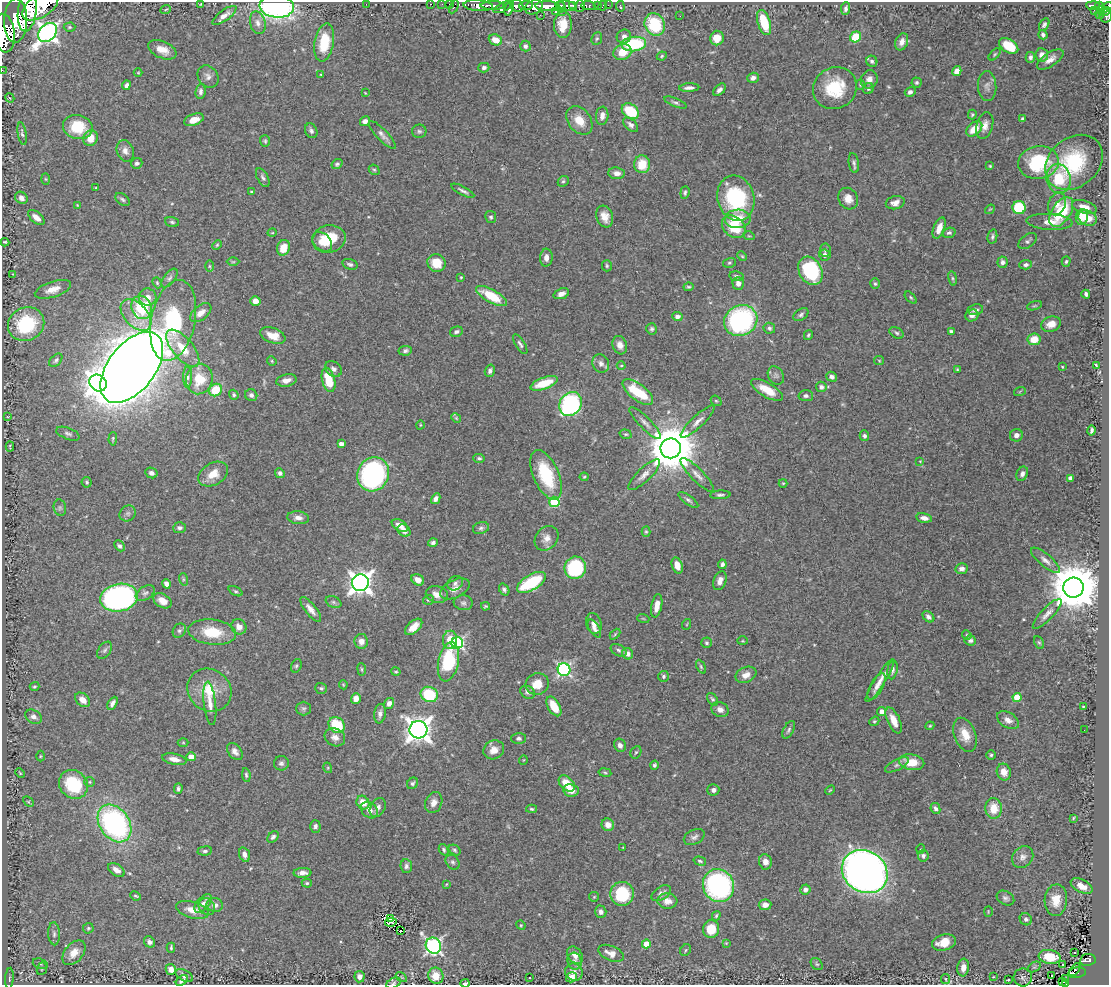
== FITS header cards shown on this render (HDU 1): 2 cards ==
NAXIS1  =                 1107
NAXIS2  =                  983

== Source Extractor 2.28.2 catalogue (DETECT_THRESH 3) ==
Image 1107 x 983 px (HDU 1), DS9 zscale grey, 1 PNG px = 1 image px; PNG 1111 x 987 px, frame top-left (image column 1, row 983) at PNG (2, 2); each listed source drawn as its Kron ellipse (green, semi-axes under 4 px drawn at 4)
Background 0.61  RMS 0.022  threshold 0.066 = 3 sigma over >= 5 px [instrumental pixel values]
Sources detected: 502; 1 with non-positive FLUX_AUTO (blend fragments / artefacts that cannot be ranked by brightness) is neither listed nor drawn; of the other 501, the 500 brightest by FLUX_AUTO listed and drawn (1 fainter detections omitted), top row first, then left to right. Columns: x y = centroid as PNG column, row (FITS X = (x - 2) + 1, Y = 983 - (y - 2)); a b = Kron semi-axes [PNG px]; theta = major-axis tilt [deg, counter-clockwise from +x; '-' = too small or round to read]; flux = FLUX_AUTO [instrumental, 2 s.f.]
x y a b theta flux
201 4 3 2 - 1.3
366 4 2 2 - 75
430 4 3 2 - 21
442 4 2 2 - 8.2
449 4 2 2 - 8.4
572 5 4 3 - 300
588 5 7 3 -6 160
598 5 3 3 - 40
608 5 2 2 - 12
1093 5 7 3 -2 180
40 6 20 11 32 4400
277 6 17 11 -5 380
478 6 15 5 -4 1200
493 6 12 4 0 960
517 6 7 6 - 540
526 6 7 4 5 380
548 6 12 5 -3 1800
561 6 5 3 - 530
567 6 9 5 -12 770
580 6 6 4 73 220
603 6 5 2 - 14
620 6 5 3 - 8.4
1099 6 4 3 - 180
454 7 7 3 64 69
503 7 10 4 26 310
534 7 9 6 24 960
1107 7 6 3 41 270
509 8 7 4 69 600
166 9 5 3 - 1.2
846 9 6 4 79 3.9
27 10 21 9 84 4000
1094 10 2 2 - 7.6
1101 10 4 2 - 83
556 11 4 3 - 170
1105 11 5 2 - 170
562 12 3 2 - 27
224 15 14 5 36 8.7
540 15 2 2 - 9.9
1099 15 5 3 - 51
680 16 3 2 - 1.8
1106 16 7 6 - 390
16 21 22 11 89 6000
764 22 13 6 -72 51
258 23 11 7 -75 7.6
655 24 12 9 -64 76
563 25 13 9 87 27
1044 25 7 4 57 3.4
70 27 6 4 2 2.2
48 32 11 8 49 760
4 33 19 10 -82 3400
1043 35 5 4 - 3.9
624 37 7 7 - 7.6
856 37 6 5 - 41
717 38 7 6 - 20
597 39 6 5 - 2.5
495 40 7 5 -22 15
902 42 9 6 68 8.8
324 43 19 9 81 46
634 44 12 7 6 100
525 46 5 5 - 4.6
1009 46 11 6 -33 50
162 50 15 8 -23 17
622 52 9 7 23 24
995 54 7 4 46 2.1
1042 55 7 6 - 8.5
662 56 5 4 - 1.9
1030 57 5 5 - 4.5
1050 59 15 7 34 11
872 61 6 5 - 3.2
484 68 5 4 - 4.6
2 70 2 2 - 4.8
957 71 5 4 - 15
138 73 4 3 - 1.3
321 75 3 3 - 1.4
208 77 12 9 -52 7.8
753 78 6 5 - 6.5
869 79 9 8 - 8.6
917 82 5 5 - 2.5
860 84 5 4 - 2.1
126 85 5 4 - 4.3
987 86 15 9 -87 8.9
689 88 10 4 2 5.7
835 88 22 20 30 62
868 88 6 5 - 3.1
719 90 7 4 45 5.6
201 92 7 5 84 5.1
910 92 5 5 - 5.1
365 93 3 2 - 1
10 98 5 3 - 1.5
675 103 12 4 -22 3.9
630 111 9 7 -36 69
972 114 5 4 - 2.1
602 116 9 6 84 10
1022 119 3 3 - 3.9
194 120 10 6 20 17
579 120 16 11 -52 23
365 121 5 4 - 6.9
631 125 9 5 -42 5.8
985 126 14 8 73 12
78 127 15 12 -12 51
974 129 9 6 40 24
311 131 7 6 - 4.4
419 131 7 6 - 3.1
22 133 11 4 -81 3.4
382 135 18 5 -47 7.4
90 138 8 7 - 20
265 141 6 5 - 2.5
125 151 11 8 -68 8.3
1038 162 20 16 9 99
1074 162 31 24 40 110
137 163 6 5 - 4
854 163 10 5 -81 4.1
337 164 6 4 36 2.7
642 164 9 8 - 33
990 166 3 3 - 1.4
374 170 6 4 -41 2.3
617 173 8 5 -6 8.5
263 178 10 5 -61 4.3
45 179 5 3 - 1.5
1059 179 14 12 -81 54
563 181 6 5 - 2.6
96 188 3 3 - 1.9
463 191 13 3 -28 4.5
252 192 4 3 - 2
685 192 6 4 85 2.9
21 198 7 5 -42 7.7
736 198 23 18 -75 140
122 199 8 5 -39 3.3
848 199 11 9 -62 14
895 203 9 6 12 10
1057 204 11 8 68 10
77 205 3 3 - 0.94
1084 207 13 6 -19 14
1019 208 6 6 - 76
990 209 5 4 - 1.5
1061 212 17 9 57 75
36 217 10 5 -40 10
491 217 6 5 - 3.2
605 217 11 8 -71 15
1082 217 8 6 83 21
1088 218 9 7 -27 15
738 219 13 9 2 25
172 222 7 4 -15 2.9
1050 222 23 8 -3 17
734 227 13 10 -40 46
939 228 11 5 69 15
272 233 5 3 - 1.2
949 233 7 5 17 3.1
749 236 6 3 -18 1.6
992 237 7 4 79 3.3
329 239 17 13 14 43
1028 241 10 6 37 4.1
5 242 4 3 - 1.9
322 242 11 8 -43 17
217 245 5 4 - 1.9
283 248 8 6 72 23
825 250 6 5 - 2.9
825 255 6 5 - 6.6
742 256 6 3 -45 1.7
546 258 9 6 87 8.3
233 262 6 4 0 1.8
1003 262 5 5 - 4.8
1066 262 5 4 - 2.2
436 263 9 8 - 30
729 263 6 5 - 2.5
350 264 8 5 -15 3.7
1026 265 6 4 4 4.2
209 266 6 4 -89 1.8
607 266 5 5 - 2.1
810 271 15 11 -60 130
13 274 2 2 - 0.93
736 276 7 5 -11 3.9
461 277 3 3 - 1.7
169 278 11 5 53 4.8
953 278 7 4 -81 2.2
157 283 6 4 -69 2
738 283 6 5 - 7.9
875 284 5 4 - 2.6
688 287 5 4 - 2.1
53 289 19 7 18 16
561 294 8 5 20 7.9
1086 294 4 3 - 2.7
492 296 17 6 -30 47
148 297 9 8 - 13
911 298 7 4 -46 2.1
255 301 5 5 - 11
1034 306 8 3 19 1.9
142 307 12 10 -70 87
975 310 8 5 10 4.6
201 313 12 7 39 11
136 315 19 11 -47 27
801 315 8 5 34 3.7
972 315 6 6 - 5.5
677 316 5 4 - 6.2
173 320 41 22 78 150
741 321 17 15 28 260
26 324 18 16 26 95
1051 324 10 7 18 14
769 328 6 5 - 3.2
652 329 5 5 - 2.8
951 331 4 3 - 3.8
456 332 6 5 - 4.3
897 333 7 5 -31 3.2
808 335 5 3 - 2.2
273 336 13 7 -20 21
1034 339 6 6 - 25
520 344 11 4 -59 3.9
620 345 9 7 -70 10
183 348 23 10 -50 33
405 351 7 4 10 3.6
56 360 8 5 46 3.2
272 361 5 4 - 1.8
879 361 5 4 - 1.7
601 363 9 8 - 7.2
621 365 4 3 - 1.4
1096 365 4 2 - 1.7
132 367 41 23 52 5000
1062 367 4 3 - 1.7
333 369 9 7 -36 5.4
957 370 4 3 - 1.8
490 371 6 5 - 4.9
776 375 10 7 -59 5.4
187 377 11 4 -90 5.5
832 377 5 4 - 5.2
199 379 15 13 75 44
286 380 10 6 12 10
328 380 12 6 -75 41
98 383 9 8 - 1300
544 383 14 6 19 40
821 387 5 5 - 4.1
216 390 7 6 - 48
767 390 18 7 -31 26
1020 391 6 3 20 1.8
638 392 18 8 -37 74
234 395 5 4 - 2.7
251 395 6 6 - 4.9
806 396 7 5 -4 4.4
716 401 6 4 -41 2.1
570 404 13 10 56 210
8 416 3 2 - 0.94
456 418 5 4 - 1.9
698 422 22 6 43 11
645 423 21 6 -46 9
420 425 4 3 - 1.3
1092 430 5 3 - 3.8
68 434 12 5 -21 4.7
626 434 6 4 -17 2.3
1016 435 6 6 - 7.4
864 436 5 4 - 4.2
113 439 7 3 87 2.1
341 444 4 4 - 7.6
10 446 5 2 - 1.5
671 448 10 10 - 7900
479 458 6 4 -3 2.6
920 461 3 3 - 0.87
151 473 6 5 - 5.9
280 473 5 4 - 4.6
213 474 16 11 31 23
373 474 17 15 63 280
1022 474 7 5 66 5.7
546 475 26 12 -66 81
644 475 21 7 44 11
697 475 23 6 -45 10
584 477 4 4 - 1.5
1070 478 4 4 - 8.1
87 482 5 5 - 2.6
783 483 4 4 - 1.5
720 495 10 4 3 3.8
436 499 6 4 60 6.6
688 500 12 4 -35 4.1
554 502 5 5 - 100
60 508 8 6 -76 3.9
128 513 8 7 - 5.5
298 518 11 6 -6 8.1
924 518 8 4 -11 8
400 526 9 5 -29 12
179 528 6 5 - 4.5
481 528 8 6 18 4.2
404 530 7 5 -38 8.3
646 532 5 4 - 2.1
547 538 13 10 48 12
433 543 5 4 - 4.1
119 546 6 4 -48 3.6
1045 560 18 6 -40 8.6
722 564 5 3 - 4.5
677 566 8 5 -70 14
575 568 11 10 - 140
962 569 6 5 - 6.6
183 579 6 4 -72 2.3
418 580 7 5 -33 13
720 581 10 6 70 9.1
531 582 16 7 31 99
360 583 8 8 - 1200
455 583 8 6 32 4.3
166 584 5 4 - 7.6
1074 588 10 10 - 8700
455 589 16 9 26 13
504 590 6 4 -55 3.8
236 591 7 4 -26 2.7
145 593 10 6 33 5.3
437 594 11 8 -13 10
119 598 19 14 11 530
428 600 5 5 - 2
162 601 10 6 -31 14
333 602 8 5 -27 3.5
463 603 10 7 -6 5.2
485 606 4 3 - 1.9
657 606 12 5 79 15
311 609 15 5 -52 10
1047 614 20 6 46 9.3
928 617 7 5 -43 5.7
643 618 6 3 -19 1.8
594 623 10 7 -75 8.2
687 624 5 3 - 1.4
239 627 8 7 - 11
414 627 10 5 43 15
594 629 10 5 -59 5.7
179 631 7 6 - 3.9
212 632 24 12 -7 45
615 634 6 4 47 1.7
967 635 5 4 - 1.8
450 640 9 7 90 20
970 640 6 5 - 3.7
361 641 7 6 - 9.6
742 641 5 3 - 1.3
1039 642 6 4 -61 2.1
457 643 6 5 - 250
707 643 5 5 - 2.8
105 650 9 6 54 4.3
619 650 8 5 -32 3.8
628 654 6 5 - 7.6
448 662 20 10 78 110
296 666 7 5 69 2.8
701 667 7 4 -63 2.3
362 669 6 3 -82 1.8
564 670 6 6 - 290
892 670 9 5 81 4.3
396 672 5 3 - 1.7
746 675 11 7 23 12
663 676 5 5 - 3.3
880 681 25 5 57 13
537 684 12 10 23 22
343 685 5 4 - 1.4
34 686 5 4 - 2
876 686 15 6 60 8.5
321 688 6 5 - 2.6
209 690 23 20 -38 45
528 692 8 6 -29 4.1
429 694 9 7 -22 71
1017 697 4 4 - 38
356 698 5 5 - 13
712 699 7 4 -53 2.9
83 700 8 6 -42 12
112 703 7 4 61 5.3
210 703 22 6 -83 13
389 703 6 5 - 6.8
554 706 11 6 -59 28
1083 707 3 3 - 1.2
304 708 7 7 - 3.5
720 710 9 7 -27 8.5
882 712 4 4 - 14
380 714 10 6 82 5.9
33 717 9 6 -27 7.1
894 720 14 6 -65 17
1008 720 12 7 -31 11
874 721 5 4 - 2.1
337 725 9 7 -41 64
930 726 4 4 - 1.6
418 730 9 9 - 1500
789 730 9 5 62 3.6
1084 730 2 2 - 3.7
965 735 18 11 -69 23
335 737 10 8 -26 9.9
519 738 7 5 0 4
183 742 5 3 - 1.5
620 745 7 5 -62 6.2
494 750 10 9 - 13
235 751 10 6 -53 7.5
636 752 6 5 - 2.1
991 755 4 4 - 2.3
40 756 5 3 - 1.5
191 757 4 4 - 18
174 759 12 5 -12 11
523 760 5 3 - 1
912 762 13 7 -10 30
281 763 7 7 - 4.3
654 765 4 4 - 2.7
897 765 13 5 27 5.2
328 768 5 3 - 1.5
605 772 6 3 -9 1.9
1004 772 8 7 - 14
20 773 5 3 - 1.6
246 775 7 4 -82 2.6
90 782 5 5 - 2.2
412 783 6 5 - 3.6
567 783 9 6 -45 31
73 784 15 13 -45 81
178 789 5 4 - 3.5
571 790 8 6 -9 13
713 790 6 5 - 5.6
830 790 5 3 - 1.5
28 802 6 4 -44 2.1
363 802 7 6 - 18
434 803 11 8 65 11
378 808 10 7 60 6.9
935 808 5 4 - 4
994 808 10 8 -87 28
531 809 5 4 - 2.2
369 810 9 7 -41 10
1073 818 3 2 - 1.4
114 823 20 14 -55 330
608 825 6 6 - 13
315 826 6 5 - 4.2
273 837 6 4 45 3.6
694 837 11 7 27 5.6
623 847 3 2 - 1
921 849 5 3 - 1.4
444 850 6 4 -61 3
455 850 6 4 -34 2.8
205 851 7 4 6 3.4
245 855 7 5 -72 7.2
923 856 6 5 - 3.8
1023 857 12 9 48 8.8
700 861 6 4 -16 2.6
453 862 8 6 -49 3.4
765 862 8 6 -81 9.8
406 866 7 5 -83 5
116 870 9 5 -34 9.3
865 872 24 20 -34 1300
302 873 9 5 2 9
307 883 5 4 - 2.4
447 884 3 2 - 1.1
718 886 17 15 -64 300
1082 886 12 6 -27 14
805 889 5 5 - 5.1
661 893 11 6 33 6.7
622 894 12 12 - 79
135 896 5 3 - 1.8
594 897 5 4 - 1.6
1005 898 9 6 -28 4.8
1056 900 16 11 86 23
667 901 10 7 -3 12
203 903 11 6 48 6.8
215 905 8 7 - 8.5
765 905 6 5 - 9.2
207 907 9 7 -51 6.8
192 910 17 8 -15 19
988 911 5 3 - 1.2
601 912 6 5 - 6.2
716 916 5 3 - 2.2
390 919 4 2 - 0.47
1026 919 6 5 - 4
391 922 6 2 7 1.9
521 925 5 4 - 1.7
88 928 5 5 - 2.5
711 929 9 8 - 31
401 931 2 2 - 0.95
54 934 11 6 -86 4.9
149 942 6 5 - 5.9
944 942 12 8 14 25
726 943 4 4 - 1.3
646 944 4 4 - 26
433 946 8 7 - 410
171 948 5 3 - 2.2
686 950 6 5 - 2.5
1075 952 3 2 - 1.6
74 953 14 9 50 18
611 953 14 7 -23 12
575 955 10 7 -52 9.3
1050 957 11 7 -9 30
1088 960 8 6 7 160
575 961 8 7 - 5.9
40 964 8 5 -20 3.3
817 964 7 5 -46 2.7
1063 964 3 2 - 2.5
1034 967 7 4 32 2.5
963 968 9 6 85 12
42 969 6 5 - 2.2
171 969 5 5 - 10
1075 970 7 2 51 47
574 972 9 8 - 8.8
1077 973 9 5 8 170
184 975 9 5 -29 5.3
436 976 8 7 - 23
1051 976 2 2 - 1.7
360 977 5 5 - 5.9
401 977 6 4 -33 1.6
571 977 6 5 - 13
993 977 3 2 - 0.86
1023 977 9 9 - 3
9 978 10 3 87 2.6
530 978 3 3 - 8.3
946 979 5 4 - 2
1066 979 3 2 - 5.7
182 980 7 4 40 5
1008 980 3 2 - 1.4
1063 982 4 3 - 19
393 983 7 5 28 2.3
465 983 4 2 - 2.9
1066 984 3 2 - 30
At the frame edge (FLAGS 8, measured only in part): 8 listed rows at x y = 40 6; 277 6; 1107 7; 4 33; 2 70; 393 983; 465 983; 1066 984
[1 fainter detection neither listed nor drawn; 1 non-positive-flux detection neither listed nor drawn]